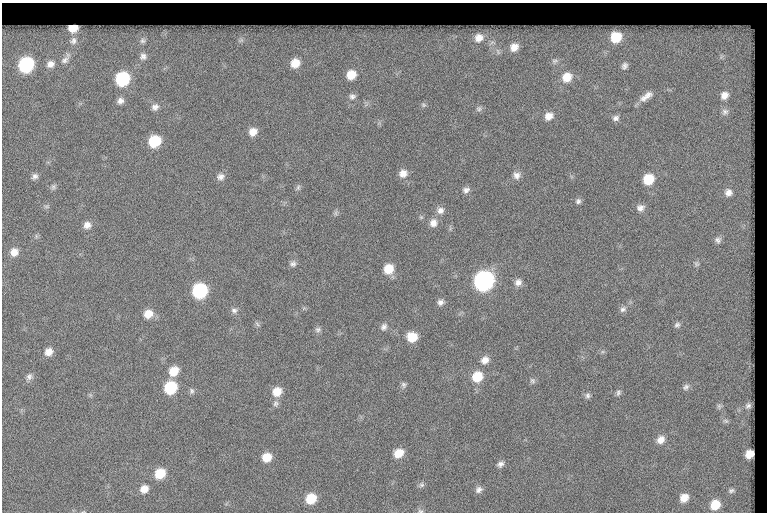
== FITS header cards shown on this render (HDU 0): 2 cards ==
NAXIS1  =                  765
NAXIS2  =                  510

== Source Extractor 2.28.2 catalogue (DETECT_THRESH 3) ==
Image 765 x 510 px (HDU 0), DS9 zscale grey, 1 PNG px = 1 image px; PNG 769 x 514 px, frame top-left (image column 1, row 510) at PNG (2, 3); no overlay
Background 155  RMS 7.2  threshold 21.7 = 3 sigma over >= 5 px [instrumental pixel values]
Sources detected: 99; all 99 listed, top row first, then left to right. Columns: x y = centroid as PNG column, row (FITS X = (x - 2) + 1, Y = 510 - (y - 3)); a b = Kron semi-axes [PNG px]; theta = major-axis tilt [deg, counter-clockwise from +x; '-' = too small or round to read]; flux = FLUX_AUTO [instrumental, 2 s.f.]
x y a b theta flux
73 28 8 7 - 6900
747 34 11 5 4 280
616 37 10 9 - 15000
479 38 15 14 - 7200
729 39 7 4 -71 1700
143 40 12 10 56 3400
241 40 11 9 47 2800
73 41 13 11 35 4800
492 43 13 7 26 3100
514 47 14 12 43 6800
498 52 9 7 -86 2200
143 56 12 11 - 3700
722 56 11 11 - 4200
65 60 16 9 38 4200
555 61 10 8 35 2100
295 63 12 11 - 7500
50 64 12 10 22 4200
26 65 10 9 - 55000
624 66 11 9 64 2500
351 75 11 10 - 8200
567 77 12 11 - 8000
122 79 10 9 - 39000
724 95 9 8 - 3500
352 96 9 7 3 1700
646 96 19 8 35 4300
120 101 8 7 - 2300
423 105 7 5 -21 840
155 107 9 8 - 2100
479 109 7 7 - 1300
725 112 8 8 - 1500
549 116 10 8 23 3900
616 118 9 7 17 1800
253 132 9 7 41 4200
154 141 9 8 - 19000
403 173 10 9 - 3800
517 175 10 9 - 2800
35 176 8 7 - 1800
220 177 10 9 - 2500
648 179 10 9 - 12000
53 187 8 6 66 1200
298 187 9 5 64 1100
466 190 9 7 21 2100
728 192 8 8 - 2800
578 201 7 6 - 1400
46 206 9 4 0 910
640 208 10 9 - 2600
440 210 10 9 - 2700
336 213 7 5 -90 980
433 223 11 10 - 3600
87 225 9 9 - 3100
36 236 7 4 -72 780
718 240 8 8 - 1700
14 252 10 9 - 4500
293 264 8 8 - 1700
696 264 7 6 - 1100
388 269 10 9 - 8800
483 281 11 10 - 170000
518 282 9 8 - 2700
200 291 10 9 - 52000
440 302 8 7 - 2000
623 309 9 7 32 1800
234 310 9 7 0 1700
148 314 10 9 - 6000
257 324 7 4 -46 940
677 325 8 6 16 1300
384 327 10 7 58 1900
318 329 8 7 - 1400
412 337 9 9 - 9800
49 352 9 8 - 4100
485 360 9 8 - 3500
174 371 10 9 - 8200
29 377 10 8 56 2100
477 377 11 10 - 11000
532 381 8 7 - 1200
403 385 8 6 -70 1300
686 387 9 7 46 1500
170 388 10 9 - 26000
192 391 8 7 - 1300
277 392 11 9 37 6800
618 393 8 6 66 1300
588 395 7 6 - 1300
276 404 9 7 78 1600
719 406 8 6 -89 1100
748 406 5 4 - 1200
726 421 9 5 -26 1100
661 440 11 9 47 3600
398 453 10 8 30 7400
749 454 8 6 51 4500
267 457 9 8 - 7500
500 464 9 7 32 1900
160 473 10 8 43 11000
421 485 8 7 - 1300
144 489 9 8 - 4400
479 490 9 8 - 2100
731 491 10 6 13 1600
684 498 10 8 43 5100
311 499 10 9 - 12000
715 505 10 9 - 9600
421 511 8 5 -2 1000
At the frame edge (FLAGS 8, measured only in part): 1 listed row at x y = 421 511